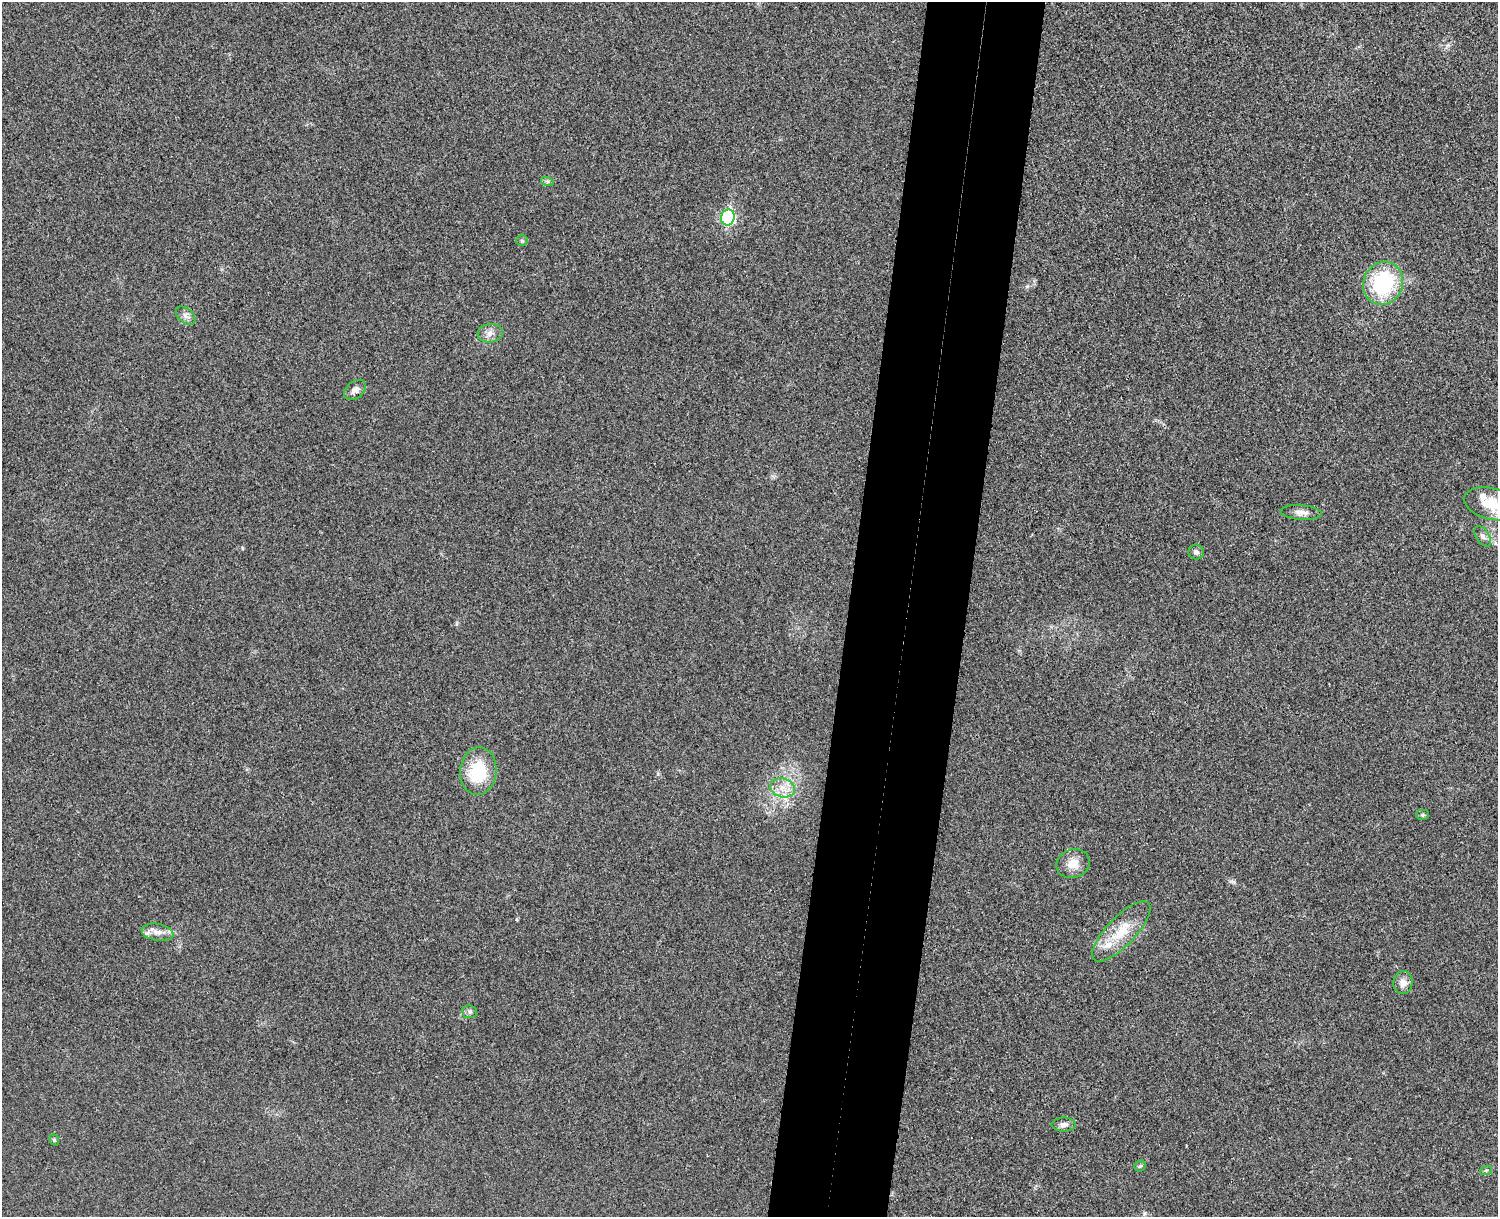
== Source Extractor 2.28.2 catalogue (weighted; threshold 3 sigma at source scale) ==
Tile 5 of 3 x 4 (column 2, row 2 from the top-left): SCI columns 1671-3166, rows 2448-3662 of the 4954 x 4892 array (HDU 1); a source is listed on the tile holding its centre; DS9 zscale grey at full resolution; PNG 1500 x 1219 px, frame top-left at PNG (2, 2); each listed source drawn as its Kron ellipse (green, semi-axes under 4 px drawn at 4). Shown black and unused: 8% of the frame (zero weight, under 3 of 4 exposures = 6% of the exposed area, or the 3 px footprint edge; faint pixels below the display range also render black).
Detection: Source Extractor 2.28.2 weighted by HDU 2 'WHT'; one run over the whole footprint, this tile lists its part. Background 0.0219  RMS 0.0062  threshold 0.0281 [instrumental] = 3 sigma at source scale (4.5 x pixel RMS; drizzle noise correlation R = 1.50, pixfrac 1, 0.05/0.05 arcsec/px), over >= 5 px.
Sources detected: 26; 3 inside a brighter listed object's ellipse — not listed separately; the other 23 listed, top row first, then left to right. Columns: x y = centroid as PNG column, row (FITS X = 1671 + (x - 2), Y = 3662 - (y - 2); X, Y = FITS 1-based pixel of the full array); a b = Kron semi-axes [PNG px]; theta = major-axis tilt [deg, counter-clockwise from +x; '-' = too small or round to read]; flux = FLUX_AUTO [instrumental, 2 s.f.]
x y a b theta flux
547 181 6 4 -18 1.2
728 217 8 6 80 76
522 241 5 5 - 0.99
1383 283 22 19 64 55
186 316 11 7 -42 2.7
490 333 12 9 6 4.1
355 390 12 8 39 3.5
1491 504 28 15 -15 17
1301 512 20 7 -4 4.3
1483 536 11 6 -57 2.4
1196 552 7 7 - 2.2
478 771 24 18 84 32
783 788 13 9 -16 6.7
1422 815 6 5 - 1.1
1073 864 17 14 21 8.2
1121 931 39 14 46 19
157 932 16 8 -9 5.3
1403 983 11 9 82 4.9
470 1012 7 6 - 1.7
1064 1124 12 7 0 3.1
54 1140 6 4 -70 0.94
1140 1166 6 5 - 1.1
1486 1170 6 4 18 0.83
Isophote crosses this tile's border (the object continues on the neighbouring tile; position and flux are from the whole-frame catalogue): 1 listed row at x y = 1491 504